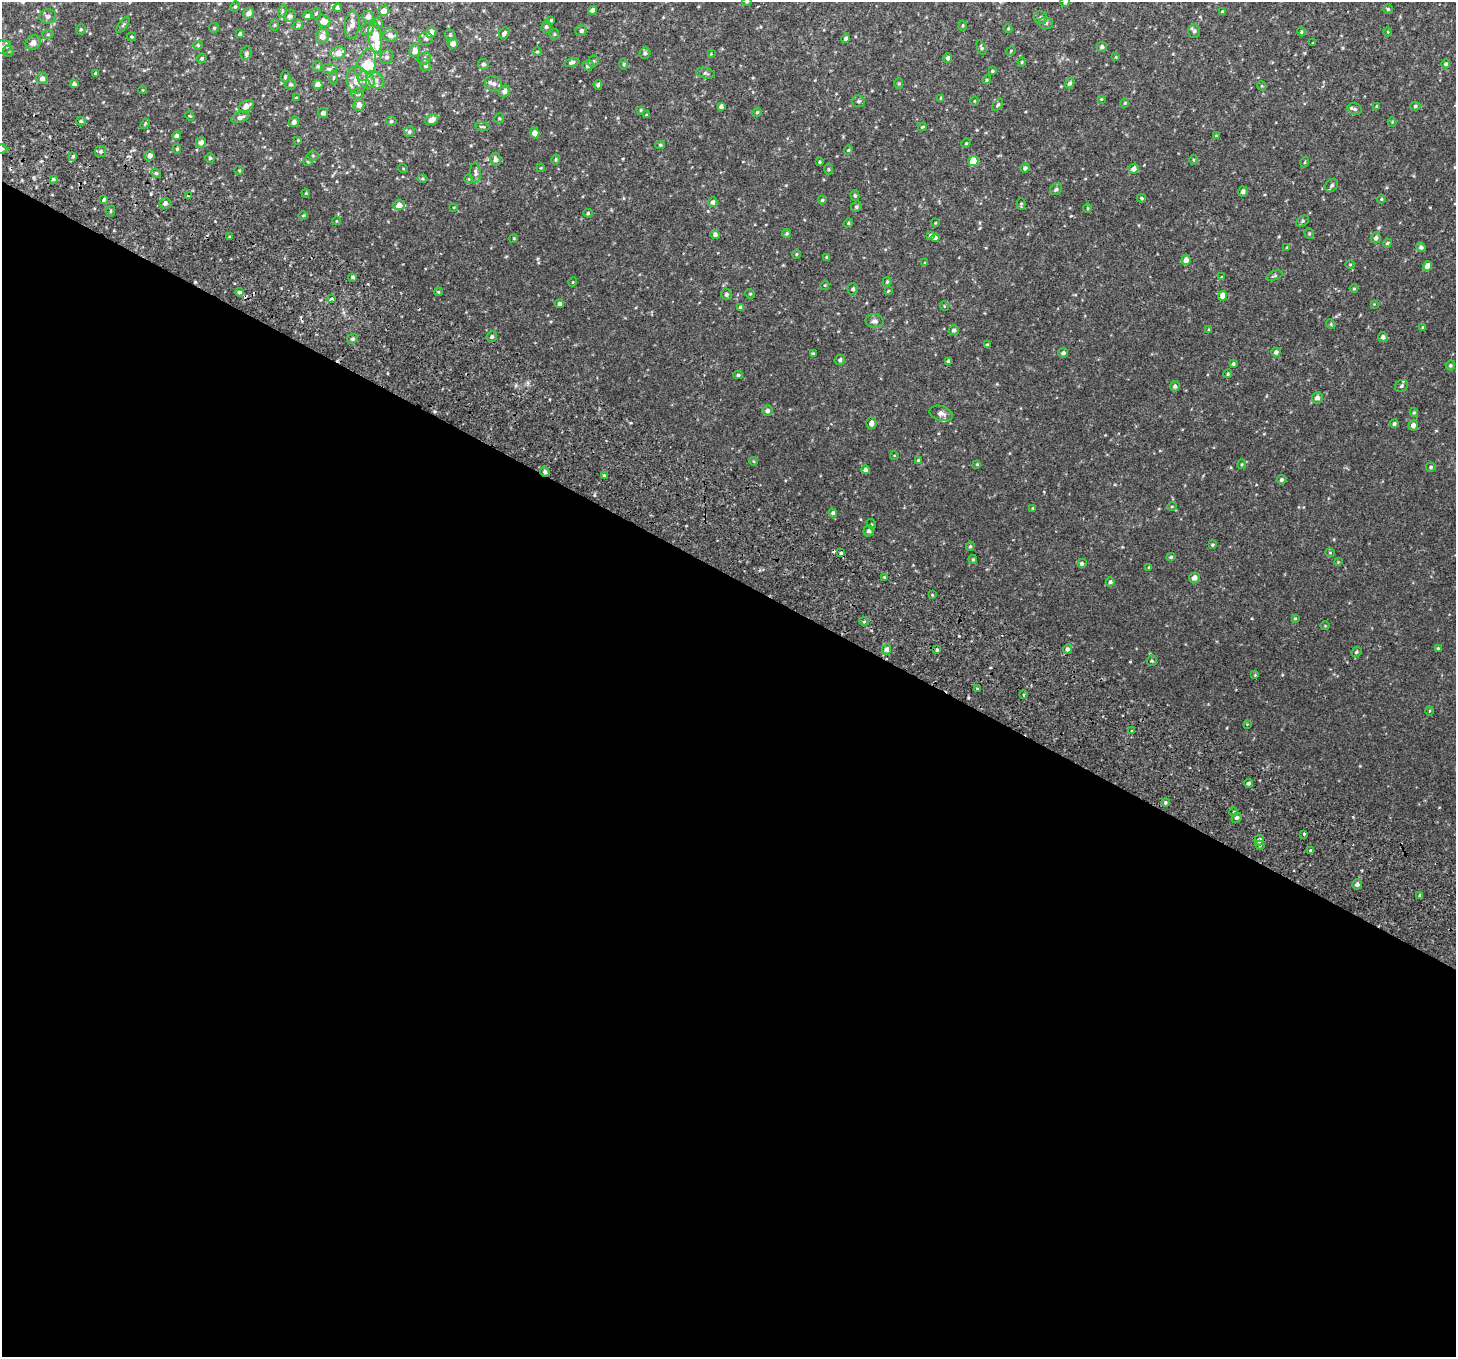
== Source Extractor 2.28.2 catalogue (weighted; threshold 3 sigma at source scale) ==
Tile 14 of 4 x 4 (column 2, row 4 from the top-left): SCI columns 1531-2984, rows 311-1665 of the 5977 x 6104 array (HDU 1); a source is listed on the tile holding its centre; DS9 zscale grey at full resolution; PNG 1458 x 1359 px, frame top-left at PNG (2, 2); each listed source drawn as its Kron ellipse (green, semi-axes under 4 px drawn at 4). Shown black and unused: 58% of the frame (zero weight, under 2 of 3 exposures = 6% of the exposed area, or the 3 px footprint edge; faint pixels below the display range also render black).
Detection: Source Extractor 2.28.2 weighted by HDU 2 'WHT'; one run over the whole footprint, this tile lists its part. Background 0.0187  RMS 0.0068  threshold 0.0308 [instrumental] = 3 sigma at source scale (4.5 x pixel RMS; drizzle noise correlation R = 1.50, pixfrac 1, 0.0396/0.0396 arcsec/px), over >= 5 px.
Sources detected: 313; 2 cosmic-ray / hot-pixel residue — neither listed nor drawn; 11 inside a brighter listed object's ellipse — not listed separately; the other 300 listed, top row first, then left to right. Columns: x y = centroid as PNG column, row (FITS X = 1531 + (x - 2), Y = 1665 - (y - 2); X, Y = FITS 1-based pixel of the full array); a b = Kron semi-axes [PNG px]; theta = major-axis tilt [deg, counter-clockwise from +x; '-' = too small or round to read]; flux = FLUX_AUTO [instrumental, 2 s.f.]
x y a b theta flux
747 2 4 4 - 0.73
1065 2 5 4 - 1.3
235 7 5 4 - 0.91
337 8 4 4 - 1.3
1388 9 4 4 - 0.82
593 10 4 4 - 2.2
283 11 6 4 72 0.9
384 11 5 5 - 5
1222 11 4 3 - 0.52
249 13 5 5 - 3
316 14 6 4 75 0.94
48 16 8 7 - 2.2
290 16 6 5 - 1.7
307 16 4 4 - 1.8
368 17 6 5 - 3.5
1041 18 7 6 - 1.6
551 20 3 3 - 0.81
324 21 7 5 -20 6
378 23 6 5 - 1.2
1046 23 7 6 - 1.5
123 25 9 3 56 1.1
275 25 6 4 88 0.75
298 25 5 4 - 1.2
352 25 14 7 84 4.5
963 26 5 2 - 0.57
546 27 6 5 - 1.3
214 28 5 4 - 0.79
1008 28 4 4 - 0.62
368 29 6 6 - 2.5
81 30 5 4 - 0.78
581 30 6 5 - 1.6
1194 31 7 6 - 1.6
431 32 6 5 - 4.2
1301 32 4 3 - 0.8
1388 32 4 3 - 0.46
504 33 6 5 - 2
48 34 6 4 18 0.7
240 34 4 4 - 1.6
554 34 5 5 - 0.84
390 35 7 6 - 3
450 35 6 5 - 0.99
322 36 7 6 - 4.2
131 37 4 4 - 0.68
375 37 16 6 -83 17
846 38 5 4 - 1.4
426 39 7 6 - 1.6
33 42 8 7 - 3.6
1313 43 3 2 - 0.53
453 44 5 5 - 3.8
198 45 5 4 - 0.87
2 47 8 7 - 2.6
1102 47 5 5 - 1.5
981 48 7 4 -69 1
8 51 5 5 - 1.1
415 51 6 5 - 3.9
1011 51 5 4 - 0.55
537 52 4 4 - 0.75
246 53 7 5 64 1.3
338 53 7 6 - 5.3
645 53 6 5 - 1.4
711 54 3 3 - 0.43
386 57 7 6 - 1.9
1116 57 4 3 - 0.53
202 58 5 4 - 0.97
948 58 5 4 - 1.6
424 59 7 6 - 1.9
593 61 6 5 - 1.2
571 62 7 4 16 1.7
1022 62 4 4 - 0.73
483 64 5 5 - 1.3
624 64 6 4 89 0.78
1446 64 4 4 - 1.4
366 65 16 9 71 11
425 65 6 5 - 1.6
588 65 5 5 - 1.8
318 66 5 5 - 1.1
329 69 8 5 -2 1.2
992 71 4 3 - 0.85
95 73 3 3 - 0.69
706 73 9 5 -13 1.5
285 77 6 4 83 0.96
42 78 6 5 - 2.9
333 78 7 3 89 0.82
357 80 13 10 -87 7.6
366 80 9 7 -47 9
376 80 10 7 -47 3.5
987 80 4 4 - 0.68
1070 83 5 4 - 1.7
74 84 4 4 - 1.6
290 84 5 5 - 1
494 84 8 7 - 2.5
899 84 5 4 - 0.92
318 85 4 4 - 5.7
598 85 5 4 - 1.2
1262 86 5 3 - 0.59
143 90 4 3 - 0.45
504 91 6 5 - 3
357 94 6 5 - 1.3
296 98 3 2 - 0.48
941 98 4 4 - 0.87
1101 99 4 4 - 0.53
858 101 6 6 - 1.3
974 101 5 3 - 0.53
1125 103 4 4 - 0.64
359 105 6 5 - 3.4
998 105 7 4 52 1
246 106 8 5 30 4.8
1377 106 3 3 - 0.83
1415 106 5 4 - 1
721 107 4 4 - 1.8
1355 109 7 5 -17 1.5
641 110 4 4 - 0.69
757 112 5 4 - 0.78
323 113 5 5 - 2
646 115 3 3 - 0.6
190 116 5 3 - 0.62
240 117 9 5 16 2.4
499 118 5 4 - 0.86
432 120 7 5 30 4.3
81 121 5 4 - 0.91
391 121 5 4 - 1.2
294 122 5 5 - 2
1392 122 4 4 - 0.53
145 124 6 3 46 0.62
482 127 7 3 -8 0.76
922 127 4 3 - 0.78
409 132 5 5 - 1.4
535 133 5 4 - 4.2
177 136 4 4 - 1.6
1216 136 4 4 - 0.66
298 140 3 3 - 0.51
201 142 5 5 - 2.7
966 143 5 4 - 0.74
660 145 5 4 - 0.78
2 149 5 4 - 1.1
177 149 5 4 - 0.92
848 150 4 4 - 0.73
100 151 5 5 - 1.3
73 156 3 3 - 3.6
150 156 5 4 - 2.2
313 156 5 5 - 0.89
210 158 5 5 - 1
495 159 6 5 - 2.2
556 160 5 4 - 0.81
1193 160 5 3 - 0.63
973 161 5 5 - 13
308 162 4 3 - 0.58
820 162 4 3 - 0.7
1305 162 5 3 - 0.61
403 168 5 3 - 0.5
541 168 4 3 - 0.52
1025 168 4 4 - 1.5
828 169 6 4 -89 0.69
1134 169 5 5 - 3.3
239 170 5 3 - 0.52
156 173 5 4 - 0.81
475 173 10 5 -85 1.8
53 179 4 4 - 0.82
423 179 5 3 - 0.68
469 179 5 3 - 0.47
1332 185 7 5 47 1.5
1056 189 7 5 39 1.3
1243 191 5 5 - 1.9
306 193 4 3 - 0.55
189 196 4 3 - 3.7
855 196 5 4 - 0.81
1141 198 5 4 - 0.95
1381 199 4 4 - 0.67
103 200 4 3 - 5.7
822 200 4 4 - 0.74
713 202 5 4 - 2.2
165 203 5 5 - 2
1021 204 6 3 90 0.8
399 205 5 5 - 4.3
454 207 4 3 - 0.51
856 207 5 5 - 1.1
1087 208 5 3 - 0.59
111 211 5 3 - 0.69
588 213 4 4 - 0.83
303 215 4 3 - 0.54
336 221 4 3 - 0.41
1302 221 7 5 28 1
848 223 5 4 - 0.77
935 223 4 3 - 0.53
787 233 4 4 - 0.95
715 234 4 4 - 1.7
1309 234 5 4 - 0.81
931 236 4 4 - 1.7
229 237 4 4 - 0.94
514 238 4 3 - 0.54
935 238 4 4 - 1.9
1376 238 5 4 - 1.7
1387 243 4 4 - 0.99
1287 247 3 3 - 0.47
1421 247 5 4 - 1.8
796 254 4 4 - 0.65
827 257 4 3 - 0.71
1186 260 5 4 - 4.7
925 263 4 4 - 0.74
1350 264 5 3 - 0.52
1428 266 5 4 - 5.8
1274 276 8 4 21 0.95
353 277 4 3 - 1.1
1221 277 4 3 - 0.46
573 282 4 3 - 0.46
887 282 5 4 - 0.73
825 285 5 3 - 0.53
853 289 5 5 - 1.5
1354 289 4 4 - 0.65
888 291 4 3 - 0.55
239 292 5 4 - 1.5
438 292 4 4 - 0.68
726 294 6 5 - 1.1
750 294 5 4 - 0.78
1223 296 5 4 - 6.4
332 299 3 3 - 2.8
559 304 4 4 - 1.6
1374 304 3 3 - 0.42
944 306 5 3 - 0.47
740 308 4 4 - 1.7
874 321 9 7 -12 2.2
1331 324 5 4 - 0.72
1423 327 4 3 - 0.64
954 330 5 5 - 1.7
1209 330 4 3 - 0.75
492 337 5 5 - 1.5
1383 337 5 5 - 1.8
352 339 5 4 - 1.3
987 345 3 3 - 0.81
1276 352 4 4 - 2
813 353 4 3 - 0.7
1063 353 5 4 - 1.6
840 360 5 5 - 1.7
949 361 4 3 - 1.5
1233 364 4 3 - 0.99
1450 365 5 5 - 1.1
1228 374 4 4 - 0.86
738 375 4 3 - 0.91
1175 386 5 4 - 1.5
1401 386 7 5 36 1.5
1317 398 6 5 - 2.7
767 411 5 5 - 2
1414 412 4 4 - 0.73
941 413 12 7 -17 2.7
871 423 6 5 - 3.7
1394 424 4 4 - 1.3
1413 425 5 4 - 3.5
894 455 4 3 - 0.42
918 460 4 3 - 0.61
753 461 4 3 - 0.55
977 464 4 4 - 0.6
1242 464 5 4 - 0.76
1431 467 5 4 - 1.1
865 470 4 4 - 1.8
545 472 5 4 - 1.6
604 476 4 3 - 1.1
1282 480 5 4 - 1.3
1172 506 5 3 - 0.49
1033 508 4 3 - 0.55
833 513 4 4 - 1.3
871 524 5 3 - 0.59
869 531 6 5 - 2
1212 545 3 3 - 0.84
970 546 5 4 - 0.83
841 553 4 3 - 5.2
1330 553 5 3 - 0.49
1171 557 4 4 - 0.92
973 559 4 4 - 0.81
1338 562 4 4 - 0.51
1082 563 5 5 - 1.6
1149 567 4 3 - 0.51
884 577 4 3 - 0.64
1194 578 5 5 - 3.1
1110 582 4 4 - 1.5
932 595 3 2 - 0.6
1295 618 4 3 - 0.7
864 622 5 3 - 0.67
1325 626 4 3 - 0.44
1438 648 4 4 - 1.1
886 649 5 4 - 2.3
1067 649 5 4 - 1.8
937 650 4 3 - 0.96
1356 652 5 4 - 1.1
1152 661 5 5 - 0.9
1255 675 4 4 - 0.55
977 689 3 3 - 1
1023 694 3 3 - 1
1430 711 5 3 - 0.61
1247 724 4 4 - 0.49
1132 731 3 3 - 1
1248 783 4 3 - 1.1
1165 803 4 4 - 1.1
1234 812 5 3 - 0.66
1237 818 5 4 - 1.3
1304 834 3 3 - 2.7
1259 840 5 5 - 2.2
1260 845 5 4 - 0.98
1311 850 3 3 - 10
1357 884 5 5 - 2.1
1420 896 3 3 - 1.1
Overlapping masked pixels (flux is a lower limit): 2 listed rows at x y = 189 196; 545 472
Isophote crosses this tile's border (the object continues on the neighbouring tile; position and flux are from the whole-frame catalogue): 5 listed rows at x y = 747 2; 1065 2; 352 25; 2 47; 2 149